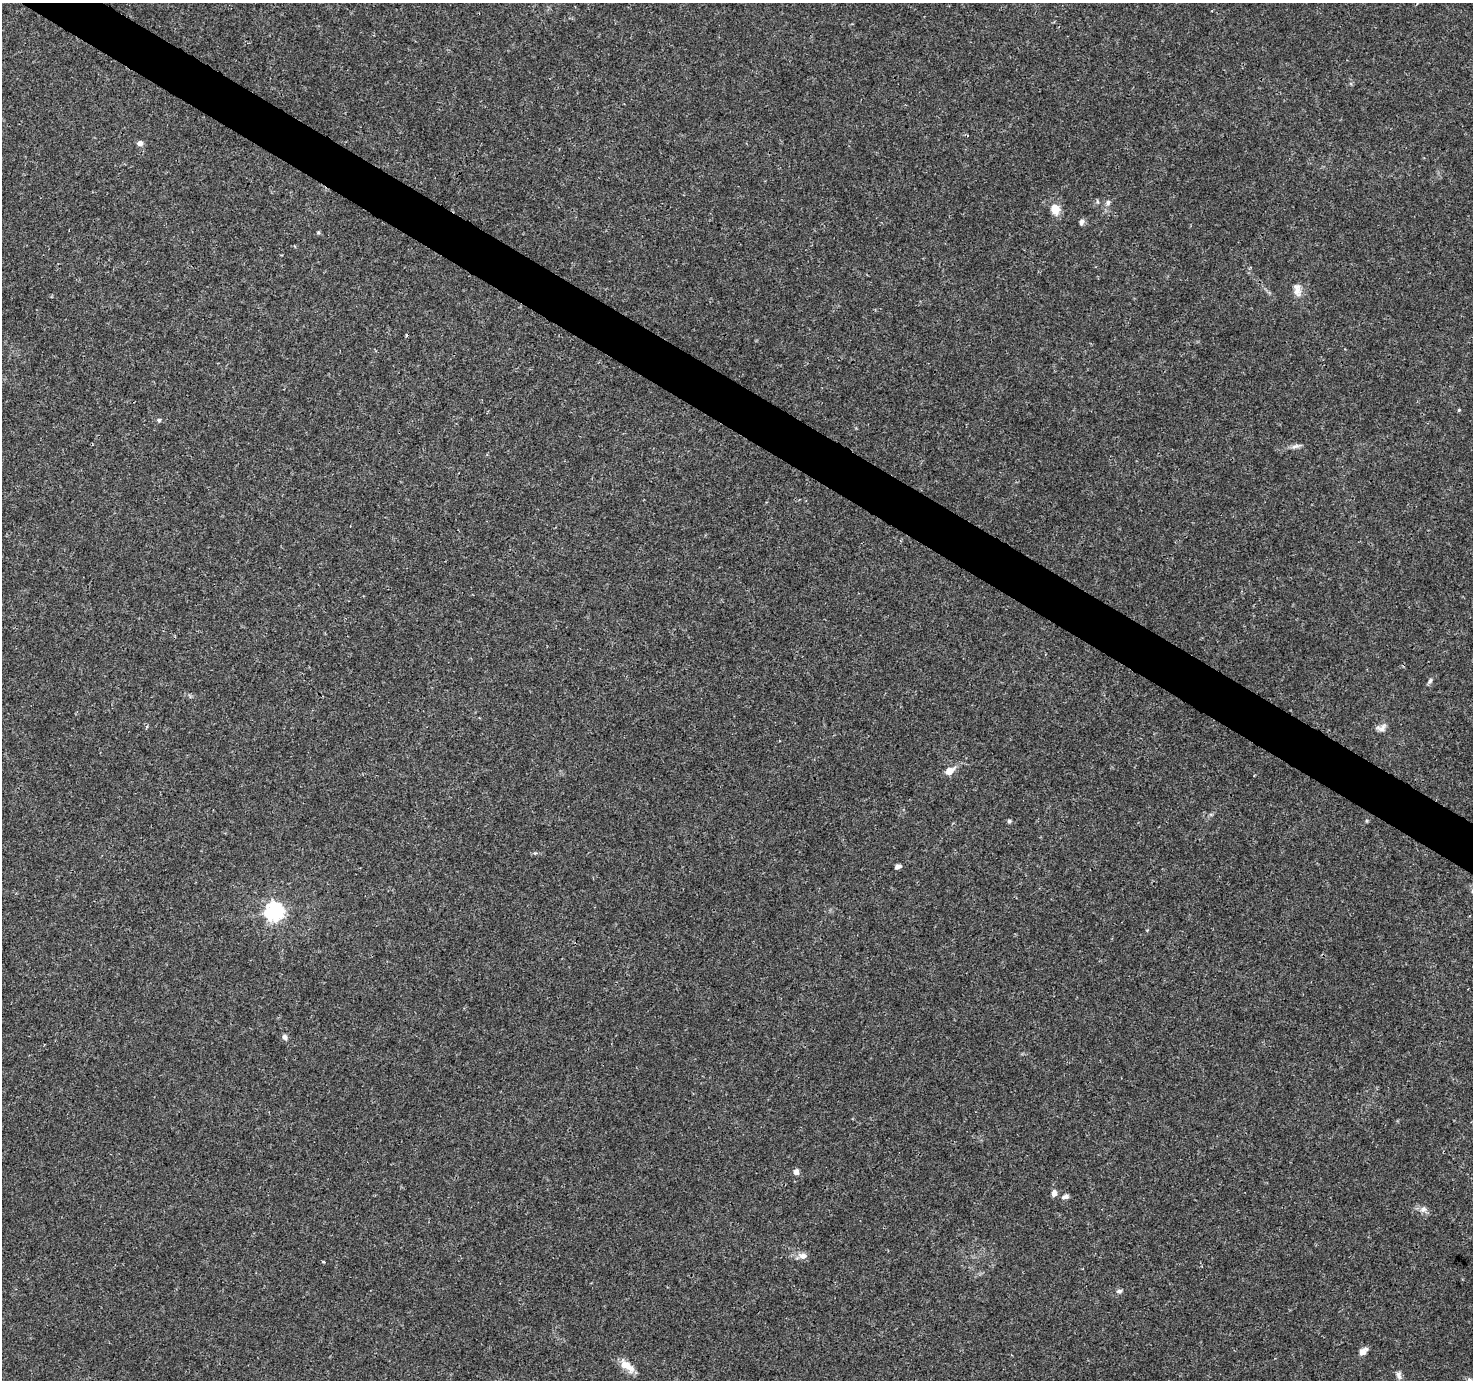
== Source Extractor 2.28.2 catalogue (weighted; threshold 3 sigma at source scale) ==
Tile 11 of 4 x 4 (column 3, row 3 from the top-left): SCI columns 2942-4412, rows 1568-2945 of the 5890 x 5957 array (HDU 1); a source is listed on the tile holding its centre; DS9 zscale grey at full resolution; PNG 1475 x 1382 px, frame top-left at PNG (2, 3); no overlay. Shown black and unused: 3% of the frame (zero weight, under 3 of 4 exposures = <1% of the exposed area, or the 3 px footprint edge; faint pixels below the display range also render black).
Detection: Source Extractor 2.28.2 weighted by HDU 2 'WHT'; one run over the whole footprint, this tile lists its part. Background 0.0162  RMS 0.0015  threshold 0.00687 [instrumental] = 3 sigma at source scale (4.5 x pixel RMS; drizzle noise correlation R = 1.50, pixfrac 1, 0.0396/0.0396 arcsec/px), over >= 5 px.
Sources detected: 27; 1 cosmic-ray / hot-pixel residue — not listed; the other 26 listed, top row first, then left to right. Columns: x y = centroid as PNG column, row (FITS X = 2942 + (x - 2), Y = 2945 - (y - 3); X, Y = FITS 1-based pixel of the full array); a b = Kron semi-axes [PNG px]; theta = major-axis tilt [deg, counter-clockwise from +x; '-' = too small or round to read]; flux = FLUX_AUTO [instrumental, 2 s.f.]
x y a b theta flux
140 143 6 5 - 0.96
1108 202 7 6 - 0.44
1055 209 13 10 -72 2
1081 222 8 6 75 0.46
318 233 5 4 - 0.2
1297 290 19 10 -78 1.3
1459 410 4 3 - 0.15
159 420 5 5 - 0.22
1295 446 14 5 15 0.6
1430 680 7 5 52 0.35
1381 728 14 8 19 0.76
950 771 13 8 33 1.4
1009 821 5 5 - 0.23
898 867 6 5 - 0.49
274 911 7 7 - 65
285 1037 7 6 - 0.52
796 1172 5 4 - 1.2
1054 1193 8 6 83 0.65
1065 1197 10 5 16 0.5
1423 1209 10 7 49 0.6
803 1256 12 8 -10 0.95
323 1261 3 3 - 0.26
1119 1291 7 5 5 0.36
1363 1351 10 6 40 1.1
627 1366 21 9 -39 2
1399 1375 11 6 -73 0.53